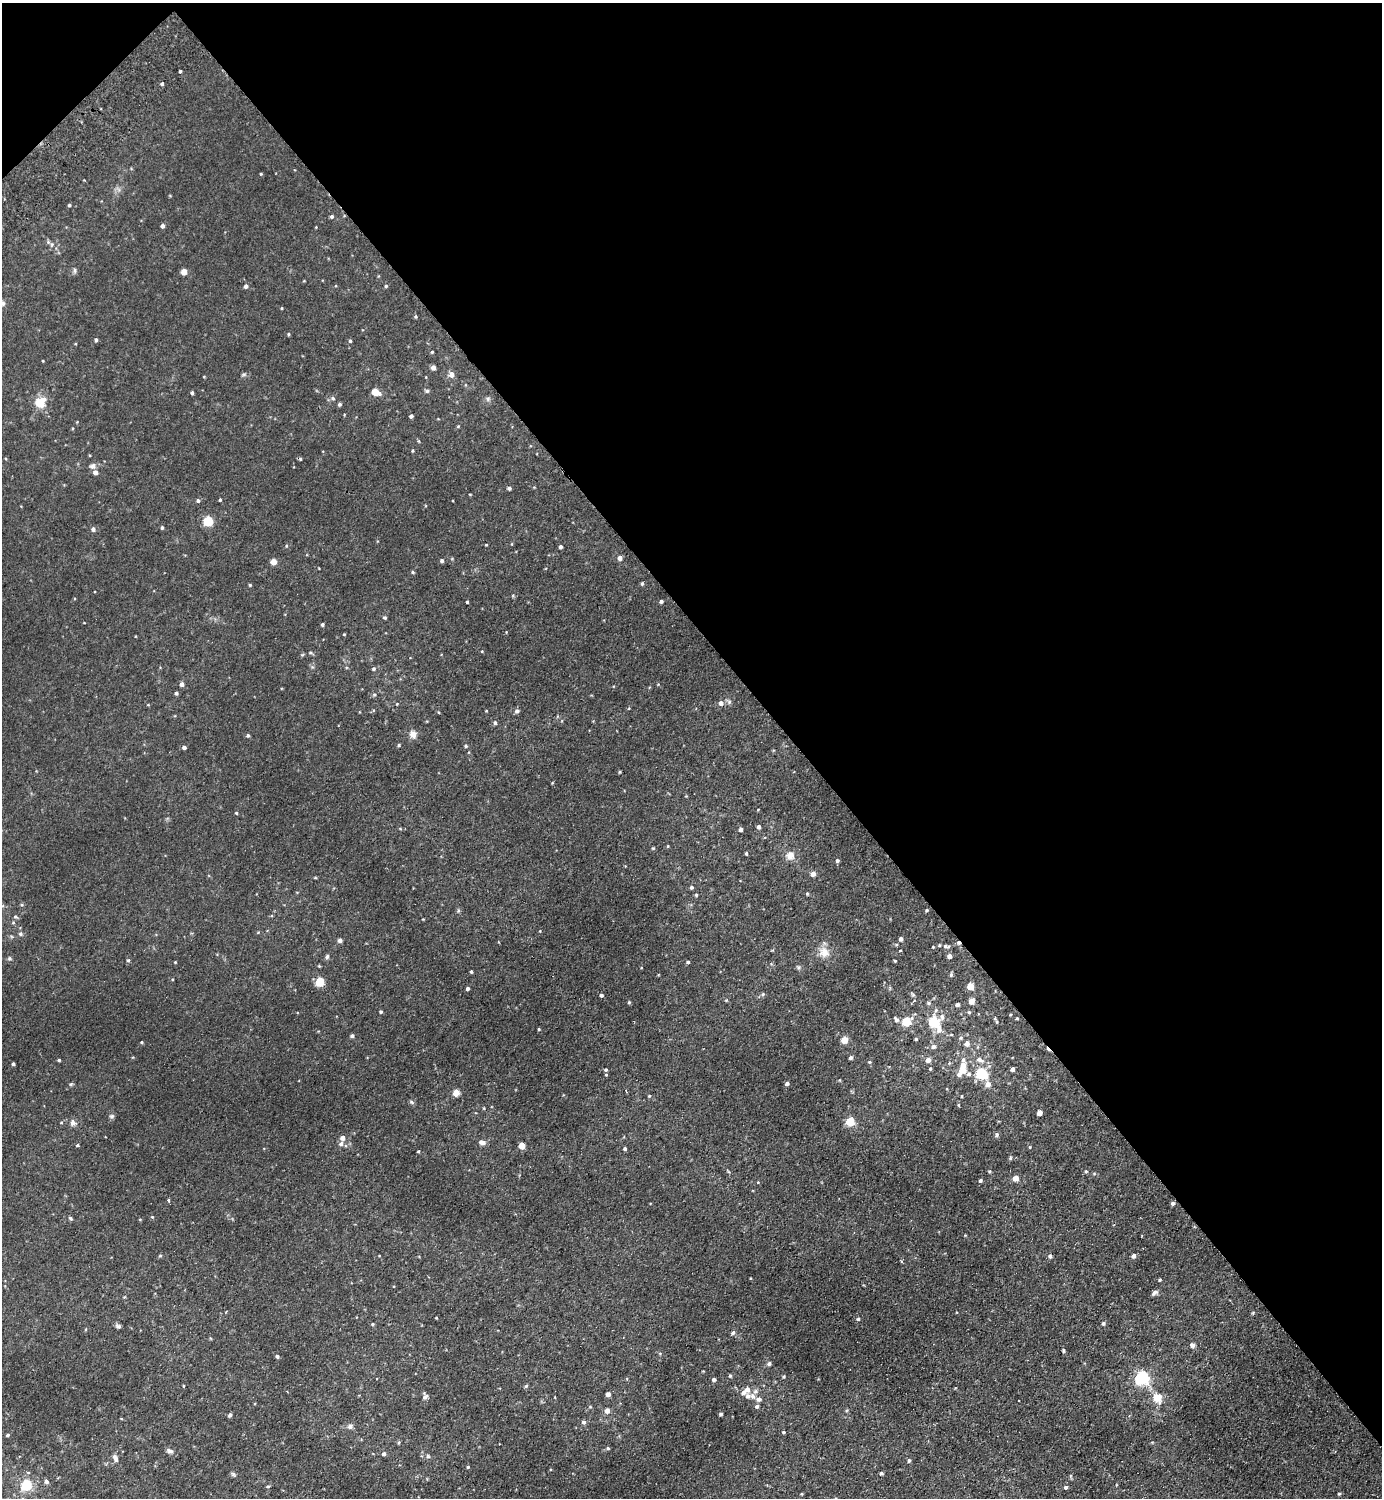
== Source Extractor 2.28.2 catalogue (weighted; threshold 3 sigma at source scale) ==
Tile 3 of 4 x 4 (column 3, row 1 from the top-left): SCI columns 2963-4342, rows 4532-6027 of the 6066 x 6072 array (HDU 1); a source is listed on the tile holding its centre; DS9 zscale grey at full resolution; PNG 1384 x 1500 px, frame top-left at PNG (2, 3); no overlay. Shown black and unused: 43% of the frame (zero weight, under 2 of 3 exposures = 3% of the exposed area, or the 3 px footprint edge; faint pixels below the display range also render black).
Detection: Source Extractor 2.28.2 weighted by HDU 2 'WHT'; one run over the whole footprint, this tile lists its part. Background 0.0275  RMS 0.011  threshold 0.0484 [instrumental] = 3 sigma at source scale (4.5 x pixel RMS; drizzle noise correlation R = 1.50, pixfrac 1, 0.05/0.05 arcsec/px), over >= 5 px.
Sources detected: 253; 1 cosmic-ray / hot-pixel residue — not listed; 11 inside a brighter listed object's ellipse — not listed separately; the other 241 listed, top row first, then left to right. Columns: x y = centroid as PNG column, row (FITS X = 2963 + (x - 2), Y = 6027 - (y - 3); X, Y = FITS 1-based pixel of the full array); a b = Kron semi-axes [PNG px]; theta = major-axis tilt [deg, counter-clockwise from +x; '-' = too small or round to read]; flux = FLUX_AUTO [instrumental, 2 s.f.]
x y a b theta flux
180 71 3 2 - 1.4
162 84 4 4 - 1.7
261 174 4 3 - 0.94
69 205 4 3 - 1.3
332 216 4 4 - 2.1
162 226 4 4 - 3.5
48 242 5 5 - 1.6
75 270 9 4 -90 1.9
184 272 4 4 - 14
246 286 5 4 - 3.5
386 286 4 4 - 1.3
3 303 7 6 - 2.8
282 308 4 3 - 0.86
416 316 4 4 - 1.2
288 334 4 3 - 1.1
96 340 4 3 - 1.8
350 341 4 3 - 1.6
432 352 3 3 - 1.2
43 361 4 2 - 0.67
433 367 4 4 - 5.5
244 374 7 4 0 1.7
451 375 6 6 - 5.8
204 377 4 2 - 0.73
427 391 6 5 - 2
375 392 6 4 -21 23
192 393 4 3 - 1.9
333 398 6 5 - 1.9
488 399 6 5 - 2.1
40 402 13 11 44 18
340 404 4 4 - 1.9
411 416 4 4 - 2.8
458 426 5 3 - 0.87
412 451 3 3 - 1
300 459 4 4 - 1.2
93 466 8 7 - 3.6
95 472 5 4 - 4.7
509 488 4 3 - 2.7
220 500 4 3 - 1.1
198 501 5 5 - 2.1
208 521 5 5 - 65
162 528 4 3 - 1.6
93 529 5 5 - 3
486 545 4 3 - 0.71
286 546 4 3 - 0.96
560 547 4 3 - 2.5
620 558 4 4 - 5.2
442 561 4 4 - 2.4
273 562 4 4 - 14
413 572 5 4 - 1.3
642 584 6 4 74 1.5
250 585 3 3 - 1.2
661 601 4 4 - 2.4
467 602 3 3 - 1.2
384 618 4 4 - 1.7
322 625 3 3 - 2
344 634 3 3 - 0.92
310 653 6 3 -8 1.3
302 655 6 3 19 1.1
373 669 5 4 - 1.6
182 684 5 4 - 3.8
176 693 4 4 - 1.7
374 695 5 4 - 1.4
729 702 6 6 - 2.4
721 703 6 6 - 4.1
397 704 4 3 - 0.71
148 705 4 3 - 0.8
517 711 6 5 - 2.6
438 712 4 3 - 0.83
495 723 5 5 - 2
413 734 10 8 -81 6.1
248 735 5 4 - 1.7
399 745 4 4 - 1.2
466 746 5 4 - 1.5
184 748 4 4 - 2.9
620 772 4 3 - 1
552 783 4 3 - 0.76
686 796 4 4 - 0.74
236 813 4 3 - 1
759 827 4 4 - 3.2
400 828 5 3 - 1
741 829 4 4 - 3.2
668 846 4 3 - 0.88
653 848 5 3 - 0.89
746 853 4 3 - 1.3
790 855 11 10 - 8.2
837 861 5 4 - 1.9
813 874 4 4 - 8
315 878 5 3 - 0.94
691 887 4 4 - 2.1
807 893 4 4 - 1.1
696 895 4 4 - 1.1
22 905 5 3 - 1.1
458 910 6 5 - 1.7
927 910 4 4 - 1.5
15 917 6 4 0 1.3
13 923 5 3 - 1.1
21 934 6 5 - 2.2
901 939 5 5 - 3.1
340 940 4 4 - 3.5
958 943 6 5 - 2.1
896 944 5 3 - 1.2
945 946 7 5 -16 2
933 947 3 3 - 0.83
900 950 4 2 - 0.78
824 952 15 14 - 12
949 956 4 4 - 4.9
327 957 6 5 - 2
9 958 5 5 - 1.8
128 960 4 4 - 1.5
895 961 3 3 - 1.1
175 962 4 3 - 0.83
688 962 4 4 - 1.5
319 966 4 4 - 0.91
798 967 5 5 - 1.8
471 971 3 3 - 1.5
951 975 5 4 - 1.9
320 982 5 5 - 50
970 986 5 4 - 19
468 988 3 3 - 2.5
763 994 5 5 - 1.6
601 995 4 4 - 2.2
913 995 7 4 -58 1.6
972 1001 5 4 - 11
629 1002 4 4 - 1.2
929 1003 6 5 - 2
957 1005 4 4 - 3.5
381 1012 3 3 - 1.6
969 1012 5 4 - 1.3
942 1017 9 7 84 4.4
995 1018 4 4 - 0.94
1017 1018 3 3 - 0.96
896 1020 8 5 -56 3.1
906 1022 6 5 - 40
933 1022 11 9 -90 33
539 1029 3 3 - 0.93
352 1036 4 4 - 2.4
961 1038 6 4 22 1.6
916 1039 4 3 - 1.4
844 1040 5 4 - 18
141 1042 4 3 - 0.99
967 1043 5 5 - 6.3
933 1047 6 5 - 3.3
851 1058 4 4 - 2.6
59 1060 3 3 - 1.4
928 1060 5 5 - 6.6
963 1060 12 6 79 4.2
980 1060 12 7 -25 6.3
869 1062 5 4 - 1.2
13 1064 3 3 - 2.2
930 1069 5 4 - 1.2
1013 1069 4 4 - 3.9
606 1070 4 3 - 1.4
963 1070 8 6 3 9.3
981 1073 7 6 - 72
606 1075 4 3 - 0.82
787 1083 4 4 - 3.1
71 1084 5 4 - 1.3
988 1084 6 6 - 6.6
626 1091 3 3 - 0.85
456 1093 6 6 - 8.3
649 1096 4 3 - 1
962 1096 4 2 - 0.88
411 1102 8 5 -28 1.7
958 1105 3 3 - 1.3
1039 1113 4 4 - 9.5
112 1116 7 5 14 2
850 1122 5 5 - 37
73 1123 8 7 - 4.4
997 1135 6 5 - 2
342 1138 5 5 - 5
482 1142 7 5 -22 5.4
341 1144 7 6 - 3.1
77 1145 4 3 - 1.2
522 1146 4 4 - 17
1030 1147 5 3 - 0.86
625 1149 4 3 - 2.2
418 1151 3 3 - 0.92
1010 1158 5 4 - 1.3
728 1171 6 3 -46 1
989 1171 5 4 - 1.1
1086 1171 5 4 - 1.2
1015 1178 5 4 - 11
980 1180 4 3 - 2
168 1201 3 3 - 9.8
1173 1203 4 4 - 2.4
152 1217 5 4 - 1.1
70 1218 5 4 - 1.8
160 1256 5 3 - 1
1050 1256 5 5 - 2.6
1133 1256 5 4 - 3.6
1160 1280 4 3 - 1.2
1154 1292 7 5 43 4
1253 1313 5 4 - 1.1
436 1318 3 2 - 0.76
858 1319 5 4 - 1.6
1103 1323 5 5 - 1.9
373 1324 4 4 - 1.2
118 1326 6 5 - 2.3
733 1333 6 5 - 2.3
1192 1345 7 6 - 2.9
1063 1350 5 4 - 1.3
277 1356 4 3 - 2.3
769 1363 5 4 - 2.4
703 1371 3 3 - 0.72
730 1376 5 4 - 1.4
784 1376 4 4 - 1.3
1142 1378 6 6 - 220
714 1379 4 4 - 2.5
184 1386 4 3 - 0.82
526 1386 5 5 - 1.5
744 1392 7 6 - 5.3
608 1394 4 4 - 5.7
425 1396 9 6 -81 2.8
753 1396 8 7 - 3.9
1157 1398 13 10 -60 15
757 1406 5 4 - 2.3
590 1407 5 4 - 1
607 1411 5 4 - 7.5
721 1414 4 3 - 2.1
230 1415 4 4 - 2.7
584 1422 5 5 - 2.6
350 1427 7 6 - 3.1
783 1432 4 3 - 1.6
8 1435 4 4 - 1.6
399 1443 5 3 - 1.2
608 1448 5 4 - 1.4
170 1451 10 6 -22 3.4
384 1454 5 4 - 2.6
428 1456 6 5 - 1.7
115 1458 12 7 -69 4
909 1460 4 4 - 2.1
468 1467 4 3 - 1.2
881 1473 4 4 - 1.9
233 1474 6 6 - 1.9
1071 1476 6 4 -71 1.2
46 1481 6 5 - 3.1
26 1485 5 5 - 110
268 1486 5 4 - 1.3
1066 1487 5 4 - 2.5
802 1494 5 3 - 0.81
1339 1494 5 4 - 1.3
Overlapping masked pixels (flux is a lower limit): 1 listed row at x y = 958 943
Isophote crosses this tile's border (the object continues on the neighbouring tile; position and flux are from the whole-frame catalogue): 1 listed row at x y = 3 303